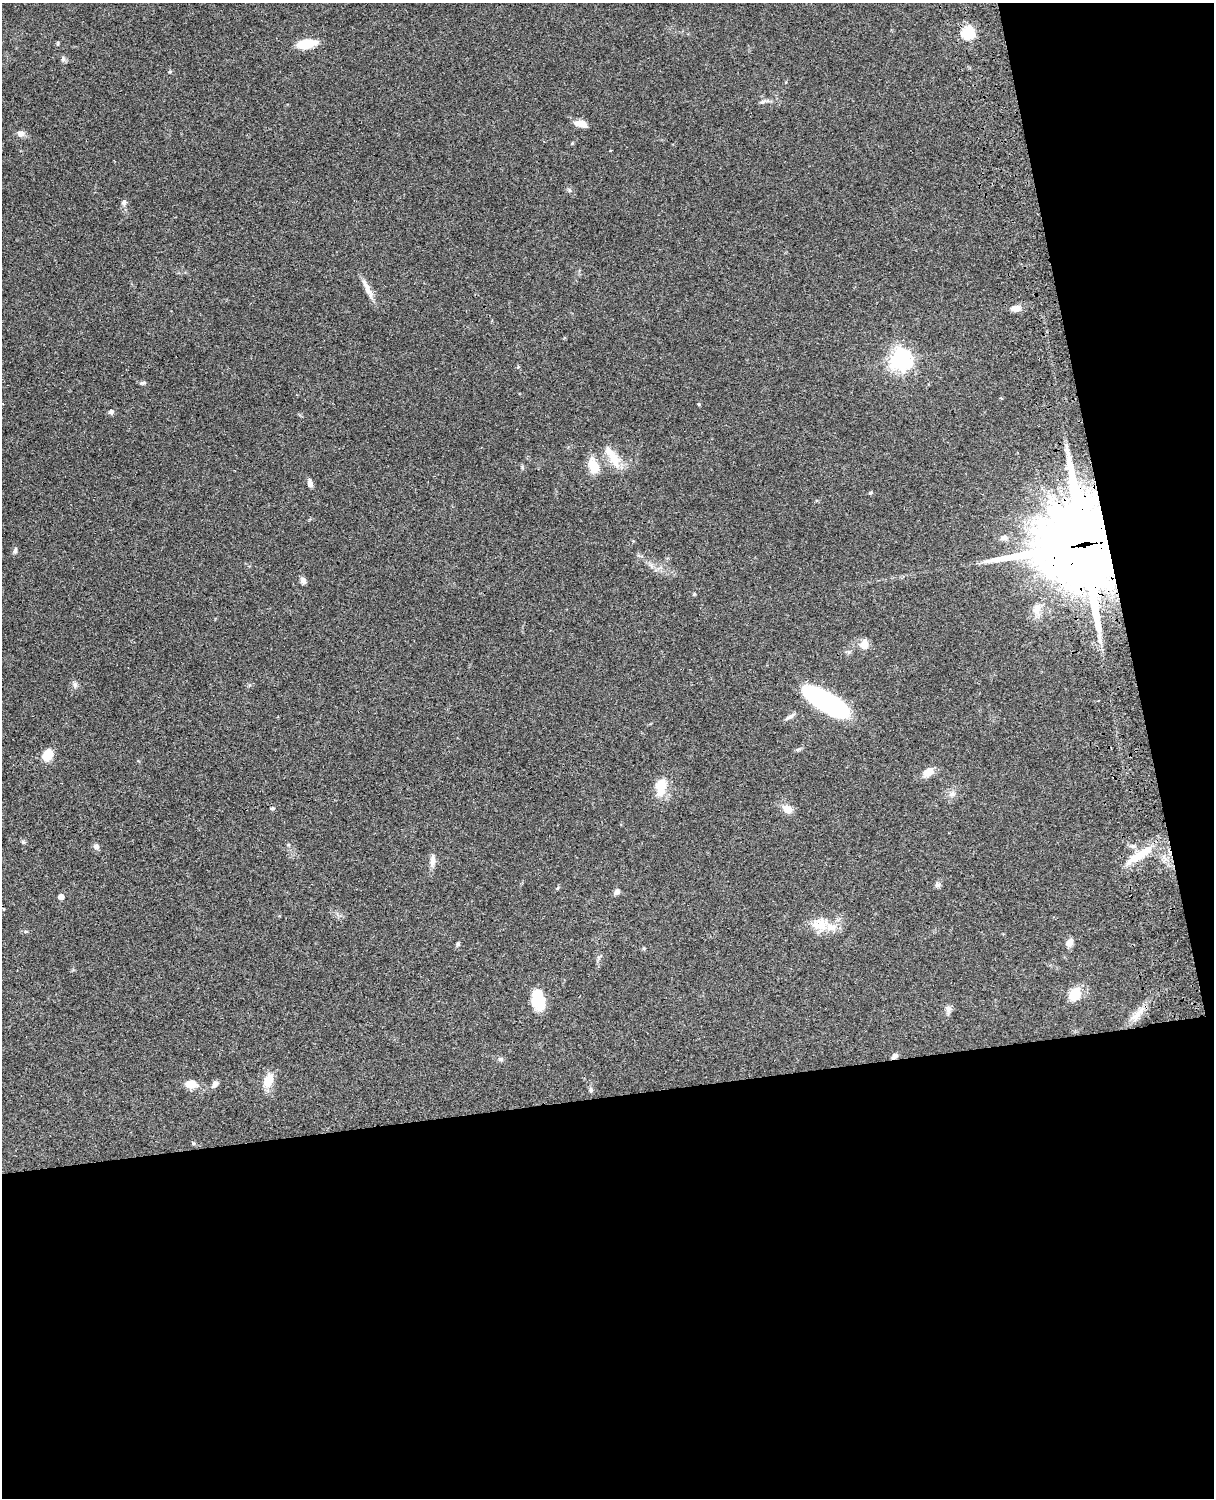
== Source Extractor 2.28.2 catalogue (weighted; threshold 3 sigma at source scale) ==
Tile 12 of 4 x 3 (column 4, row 3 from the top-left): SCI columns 3758-4969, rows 278-1773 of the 5088 x 4928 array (HDU 1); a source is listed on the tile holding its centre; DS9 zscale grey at full resolution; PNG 1216 x 1500 px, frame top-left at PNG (2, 3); no overlay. Shown black and unused: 33% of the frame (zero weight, under 3 of 4 exposures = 6% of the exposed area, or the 3 px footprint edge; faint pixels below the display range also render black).
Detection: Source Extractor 2.28.2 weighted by HDU 2 'WHT'; one run over the whole footprint, this tile lists its part. Background 0.098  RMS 0.0063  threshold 0.0283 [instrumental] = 3 sigma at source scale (4.5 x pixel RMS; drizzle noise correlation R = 1.50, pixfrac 1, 0.05/0.05 arcsec/px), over >= 5 px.
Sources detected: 58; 1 inside a brighter listed object's ellipse — not listed separately; the other 57 listed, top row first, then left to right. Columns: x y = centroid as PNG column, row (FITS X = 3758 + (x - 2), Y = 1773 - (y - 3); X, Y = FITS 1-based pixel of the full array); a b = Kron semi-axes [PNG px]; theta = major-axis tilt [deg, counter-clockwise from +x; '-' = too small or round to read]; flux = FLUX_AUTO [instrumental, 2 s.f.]
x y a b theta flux
968 32 6 6 - 79
58 43 7 3 89 0.7
306 44 22 9 9 14
63 59 8 6 88 1.5
762 102 10 5 18 1.6
580 124 15 7 -11 5.8
21 134 10 8 -16 3
570 190 7 4 -45 1
124 202 7 7 - 1.9
367 289 29 6 -64 5.6
1015 308 11 7 4 4.7
901 359 8 7 - 400
142 383 8 5 9 1.2
699 404 4 4 - 0.72
111 412 6 5 - 1.8
613 457 36 11 -58 12
593 465 19 11 -72 10
310 483 12 6 -81 2.2
870 493 6 4 18 0.82
1004 538 9 6 1 2.3
1083 545 29 28 - 8100
15 551 8 4 80 1.5
651 566 9 5 -69 1.9
303 581 8 6 -60 2.4
694 594 5 4 - 0.61
1037 609 16 10 72 6.7
864 644 11 9 83 5.6
75 685 7 6 - 1.7
826 702 43 14 -30 110
791 716 14 5 30 2.2
798 749 7 4 19 1
48 755 11 8 60 12
928 772 11 8 30 7.7
661 786 23 12 82 13
952 794 9 7 26 2.6
272 808 5 4 - 0.8
788 809 11 8 -28 6
96 846 7 6 - 2.5
1141 854 40 9 33 17
432 861 15 7 83 4
937 885 9 6 32 1.6
558 888 5 3 - 0.67
617 892 8 6 46 2
61 897 4 4 - 4.9
820 924 25 17 5 14
1069 943 9 7 69 4.2
458 944 6 5 - 0.88
1075 995 16 11 65 12
539 1000 23 14 -76 18
948 1009 9 7 74 2.4
1138 1014 28 8 47 7.9
894 1056 8 5 35 2.2
500 1059 8 5 -27 1.4
268 1080 15 9 72 11
191 1084 14 9 -3 7
215 1084 10 6 47 2.3
591 1090 8 5 -74 1.3
Overlapping masked pixels (flux is a lower limit): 3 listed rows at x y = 968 32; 1083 545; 894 1056
Unlisted compact peaks at least as high as the median listed source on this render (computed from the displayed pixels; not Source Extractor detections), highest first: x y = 23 842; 170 72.